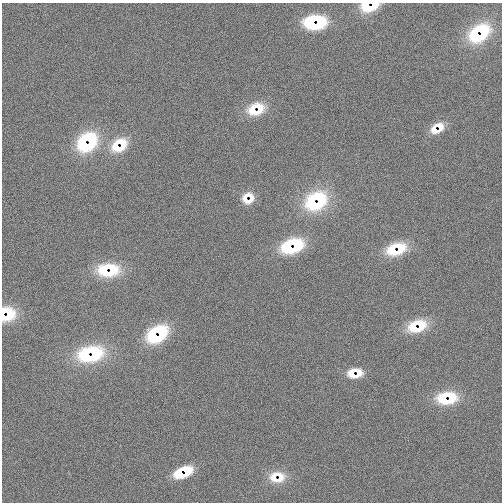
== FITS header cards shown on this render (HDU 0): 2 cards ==
NAXIS1  =                  500
NAXIS2  =                  500

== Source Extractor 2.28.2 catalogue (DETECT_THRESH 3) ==
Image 500 x 500 px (HDU 0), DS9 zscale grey, 1 PNG px = 1 image px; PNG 504 x 504 px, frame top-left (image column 1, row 500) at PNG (2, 3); no overlay
Background -0.0158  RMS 1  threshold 3.01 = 3 sigma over >= 5 px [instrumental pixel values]
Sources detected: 40; all 40 listed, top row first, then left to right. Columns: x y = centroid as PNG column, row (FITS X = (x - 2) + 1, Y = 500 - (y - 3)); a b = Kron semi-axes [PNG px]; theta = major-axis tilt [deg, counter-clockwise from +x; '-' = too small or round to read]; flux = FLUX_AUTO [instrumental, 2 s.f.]
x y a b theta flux
373 4 10 6 -28 650
367 5 14 12 -26 1800
318 22 14 13 - 3500
312 23 14 13 - 3600
481 31 17 16 - 3100
477 35 17 15 -63 3300
259 108 18 13 -64 1300
253 110 17 15 -56 1400
439 127 13 9 -70 730
435 129 12 10 -71 740
89 140 20 16 -43 4100
121 143 18 13 -42 1500
85 144 19 16 -45 4000
117 147 18 14 -39 1600
251 198 15 7 89 620
246 199 15 9 90 770
318 199 22 19 -53 3900
314 202 22 19 -45 4000
295 245 17 17 - 2900
289 247 17 16 - 3100
400 248 17 16 - 1600
393 250 18 17 - 1700
105 270 18 18 - 2500
111 270 19 18 - 2400
8 314 17 13 -80 2000
3 315 13 4 -84 750
420 325 16 15 - 1600
414 327 16 15 - 1600
160 332 16 15 - 3800
155 335 16 15 - 3800
93 353 22 19 10 4300
87 355 20 18 -16 4200
352 373 12 10 -83 850
358 373 11 9 -80 780
450 398 16 16 - 2000
444 399 17 15 -33 2200
186 471 9 9 - 2100
180 473 9 8 - 2200
274 477 18 13 -67 1100
280 477 18 14 -72 1100
At the frame edge (FLAGS 8, measured only in part): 3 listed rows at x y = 373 4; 367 5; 3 315